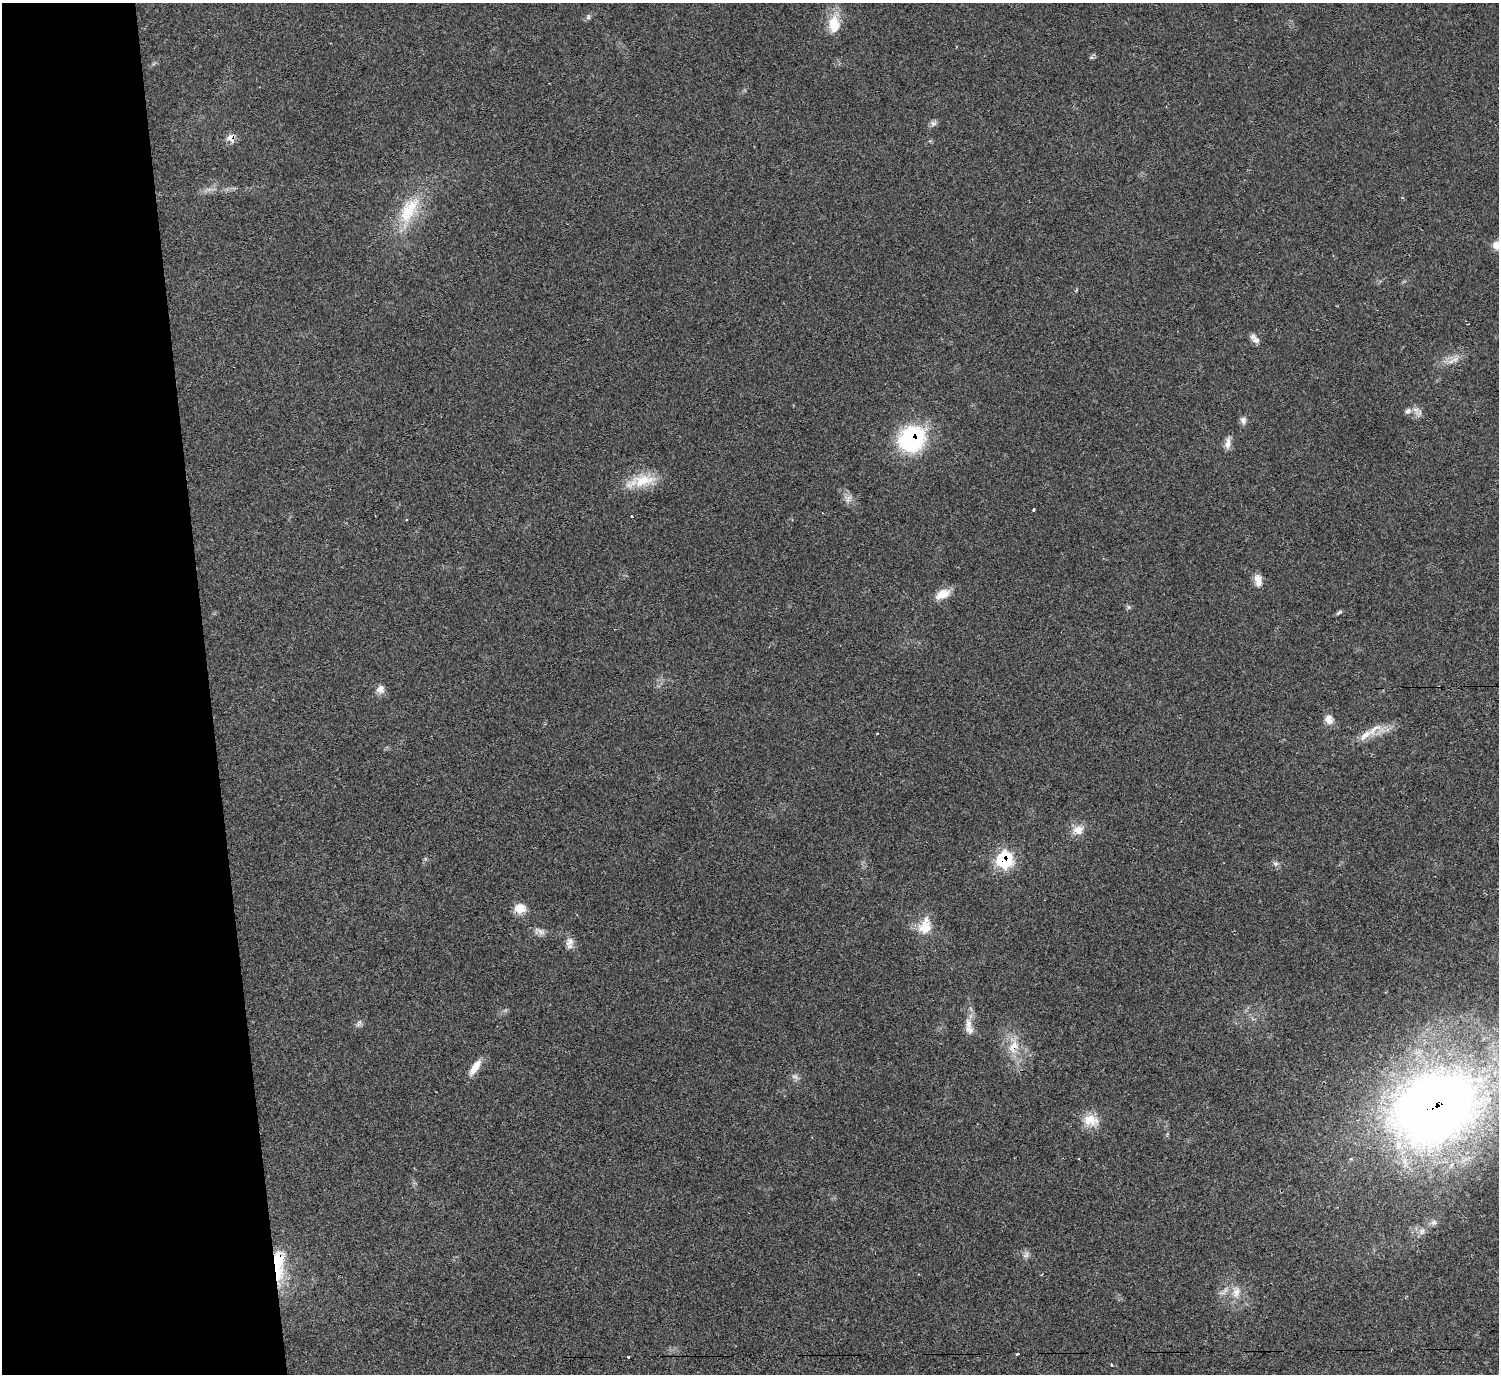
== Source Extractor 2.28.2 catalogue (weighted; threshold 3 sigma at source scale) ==
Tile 4 of 3 x 3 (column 1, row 2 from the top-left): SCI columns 3-1499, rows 1602-2973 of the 4494 x 4475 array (HDU 1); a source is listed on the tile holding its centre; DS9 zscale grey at full resolution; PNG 1501 x 1376 px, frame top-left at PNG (2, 3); no overlay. Shown black and unused: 14% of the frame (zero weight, under 2 of 3 exposures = <1% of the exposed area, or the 3 px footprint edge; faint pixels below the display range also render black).
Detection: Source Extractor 2.28.2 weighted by HDU 2 'WHT'; one run over the whole footprint, this tile lists its part. Background 0.0551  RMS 0.0067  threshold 0.0302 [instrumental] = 3 sigma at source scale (4.5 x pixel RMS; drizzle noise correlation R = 1.50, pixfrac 1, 0.05/0.05 arcsec/px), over >= 5 px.
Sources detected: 55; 3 cosmic-ray / hot-pixel residue — not listed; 3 inside a brighter listed object's ellipse — not listed separately; the other 49 listed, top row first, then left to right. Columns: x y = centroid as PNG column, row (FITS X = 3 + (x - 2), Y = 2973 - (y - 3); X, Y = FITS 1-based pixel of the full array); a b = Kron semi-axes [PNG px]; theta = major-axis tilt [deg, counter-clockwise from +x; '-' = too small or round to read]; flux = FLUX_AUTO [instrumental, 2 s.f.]
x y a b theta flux
588 17 8 6 79 1.4
835 25 19 17 64 13
1091 58 6 4 20 1.1
933 123 8 6 -52 1.9
231 138 12 9 -43 4.2
409 210 45 20 61 31
1497 245 12 10 -3 5.7
1255 339 15 7 -43 3.6
1451 361 12 6 24 4.2
1408 411 10 7 32 2.5
1243 420 10 7 -74 2.7
912 439 27 24 42 72
1228 443 18 6 81 4
643 480 35 16 9 19
848 499 13 6 66 3
1033 510 3 3 - 2.2
631 516 3 3 - 2.6
406 519 3 3 - 0.6
1258 580 15 8 -80 5.5
942 594 21 11 24 8.6
1129 607 6 6 - 1.2
1339 612 9 4 34 1.3
380 689 11 9 66 4.1
1329 719 12 10 -55 5
1365 735 23 8 40 8.4
1078 830 14 12 20 7.4
1004 860 11 10 - 54
1276 864 7 6 - 1.7
520 908 14 12 0 7.9
925 927 19 15 53 13
540 931 18 6 -31 3.3
569 943 16 9 86 4.3
359 1023 12 6 60 2.1
968 1024 17 10 89 6.5
1013 1047 20 13 70 12
475 1067 20 7 56 8.7
795 1077 11 5 -20 2.1
1434 1108 68 52 28 800
1091 1120 23 16 -12 12
1079 1159 3 2 - 0.48
1434 1222 9 7 31 2.2
1422 1231 9 6 75 2.5
1026 1255 10 6 55 2.4
279 1264 47 13 90 29
1225 1291 16 5 52 3.6
1236 1292 17 11 88 7.6
1017 1354 3 3 - 1.6
628 1357 3 3 - 1.8
1111 1365 3 3 - 2
Overlapping masked pixels (flux is a lower limit): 6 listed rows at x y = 231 138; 912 439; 1004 860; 1013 1047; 1434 1108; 279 1264
Isophote crosses this tile's border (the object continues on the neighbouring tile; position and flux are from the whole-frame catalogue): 1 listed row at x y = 1497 245